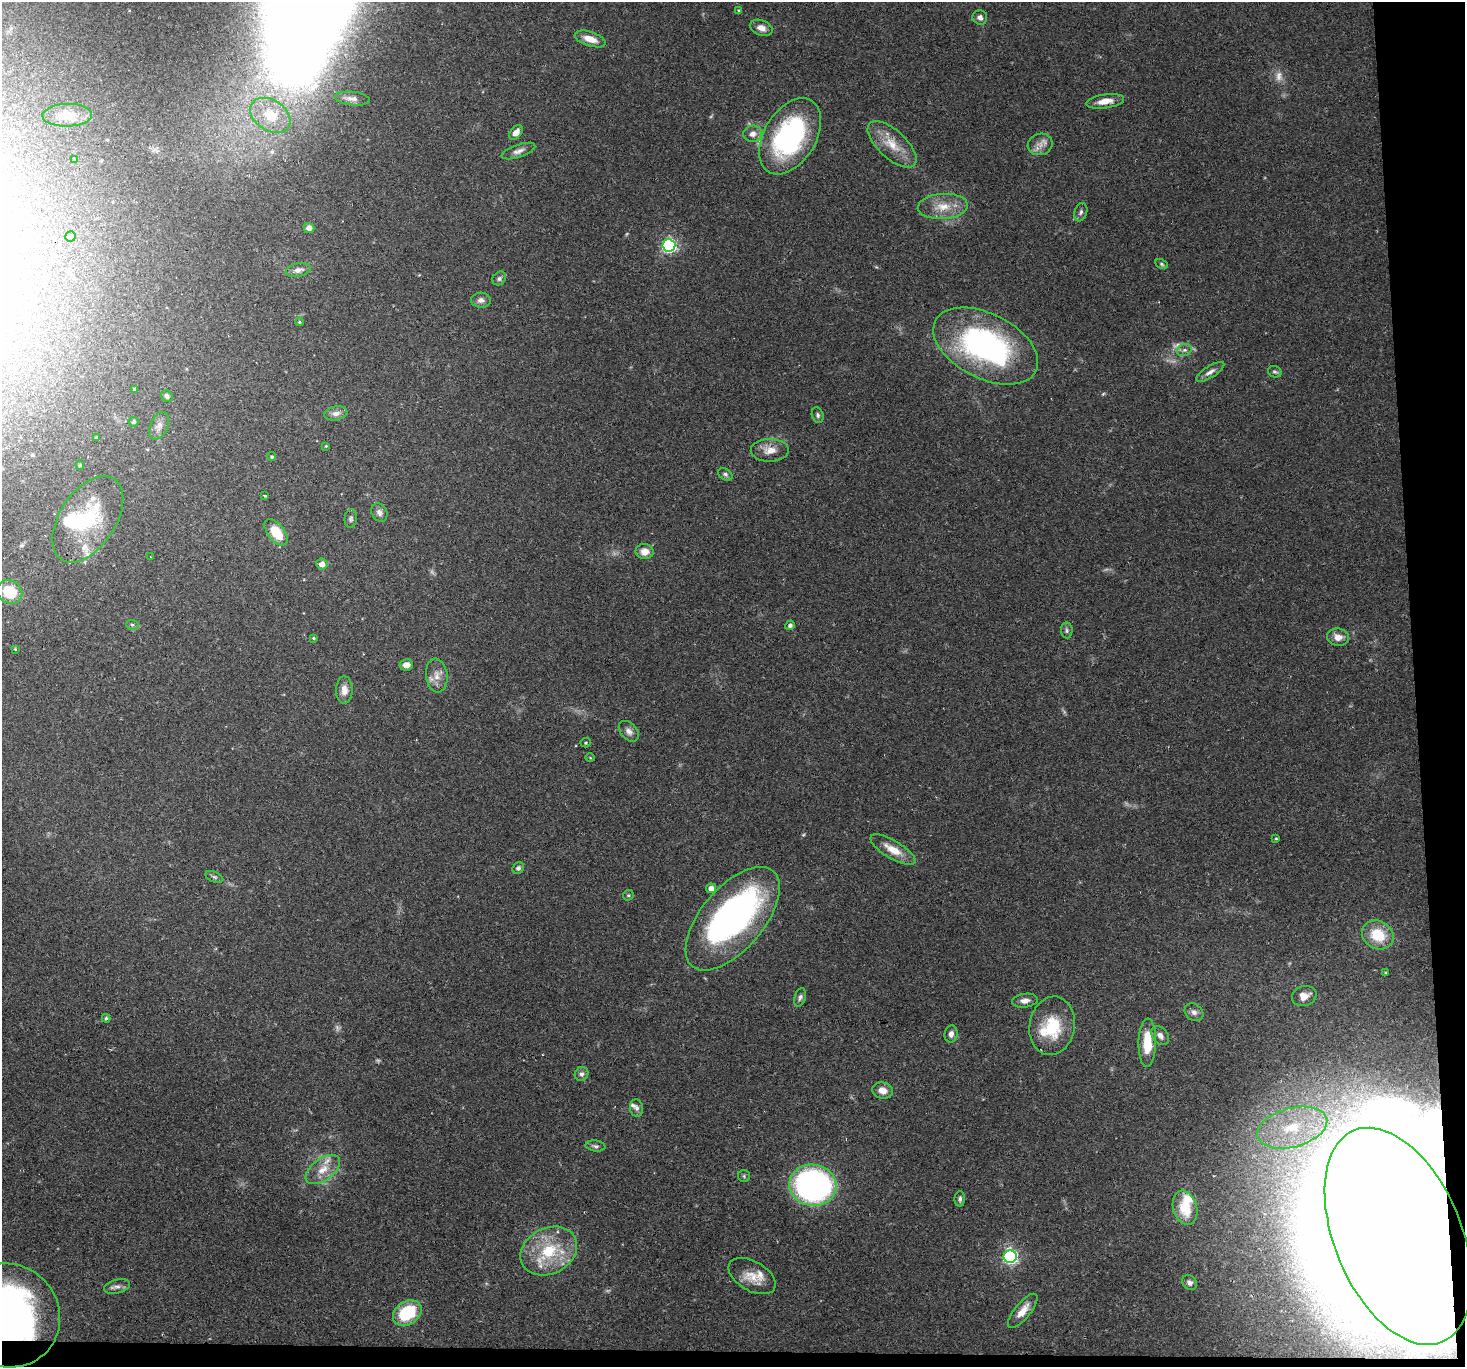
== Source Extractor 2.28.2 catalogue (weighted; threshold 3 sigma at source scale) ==
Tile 9 of 3 x 3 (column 3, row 3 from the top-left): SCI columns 2928-4390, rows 147-1511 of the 4390 x 4366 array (HDU 1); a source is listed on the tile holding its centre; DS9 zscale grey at full resolution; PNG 1467 x 1369 px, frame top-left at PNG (2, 2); each listed source drawn as its Kron ellipse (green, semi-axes under 4 px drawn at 4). Shown black and unused: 5% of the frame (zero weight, under 2 of 3 exposures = <1% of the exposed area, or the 3 px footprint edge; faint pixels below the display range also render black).
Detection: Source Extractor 2.28.2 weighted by HDU 2 'WHT'; one run over the whole footprint, this tile lists its part. Background 0.0565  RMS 0.0045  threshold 0.0202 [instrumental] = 3 sigma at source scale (4.5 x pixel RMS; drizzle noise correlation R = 1.50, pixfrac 1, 0.05/0.05 arcsec/px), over >= 5 px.
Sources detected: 119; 8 too faint to see at this stretch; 5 inside a brighter object's white glare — neither listed nor drawn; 7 inside a brighter listed object's ellipse — not listed separately; the other 99 listed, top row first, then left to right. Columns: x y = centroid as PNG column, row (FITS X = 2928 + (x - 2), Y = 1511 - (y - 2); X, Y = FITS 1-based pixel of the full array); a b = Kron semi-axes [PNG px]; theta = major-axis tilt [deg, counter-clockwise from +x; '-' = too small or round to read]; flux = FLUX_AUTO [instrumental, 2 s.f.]
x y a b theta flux
739 10 3 3 - 0.6
980 17 7 7 - 1.9
761 28 11 7 -22 3.2
590 39 16 7 -18 5.6
352 98 17 6 -6 2.6
1105 101 19 7 8 5.1
67 115 25 11 1 7.6
270 115 22 15 -33 12
516 133 8 5 50 3.2
753 134 9 8 - 3.3
790 136 42 26 59 81
892 144 30 14 -42 11
1040 144 12 10 19 3.7
518 151 17 6 19 2.4
74 160 4 3 - 0.5
943 206 25 12 4 8.9
1081 212 9 6 71 1.3
309 228 5 5 - 2.2
71 236 5 5 - 0.75
669 245 6 6 - 110
1162 264 7 4 -28 0.69
298 270 13 6 10 2.3
499 278 7 6 - 1.2
481 300 10 7 -1 2
299 322 4 3 - 0.55
986 346 56 32 -27 100
1184 350 7 5 20 1.3
1210 372 16 6 32 2.2
1275 372 7 5 -22 0.96
135 389 3 3 - 0.62
167 396 6 5 - 1.2
336 413 11 7 10 2.4
818 415 8 5 -73 1.1
134 422 5 5 - 1
159 426 14 9 65 2.9
97 438 4 3 - 0.96
326 446 3 3 - 0.39
770 450 19 11 1 5.3
272 457 4 4 - 0.68
80 465 4 4 - 0.66
725 474 8 5 -32 1.1
265 496 3 2 - 0.62
379 512 9 7 -59 1.9
88 519 48 28 56 38
351 519 9 6 84 1.2
276 532 15 8 -53 12
645 551 9 7 -2 4.1
151 557 3 3 - 0.46
322 564 5 5 - 2.9
10 592 13 11 -31 12
132 625 6 5 - 0.84
790 625 5 4 - 1.4
1067 630 8 6 -85 1
1338 637 11 8 -10 4.1
313 638 4 4 - 0.48
15 649 3 3 - 0.39
406 665 7 5 8 2.7
437 675 17 10 -84 4.5
344 690 14 8 88 3.8
629 731 12 8 -48 2.5
586 743 5 4 - 0.64
590 758 4 3 - 0.39
1276 838 4 3 - 0.42
893 850 26 9 -31 7.6
518 868 6 5 - 1.1
214 877 9 5 -24 1.1
711 888 5 4 - 2.9
628 895 5 5 - 0.58
733 919 62 31 50 150
1378 935 16 13 -31 14
1385 973 3 3 - 0.43
1304 996 12 9 16 4.3
800 997 9 5 73 1.3
1025 1001 13 7 7 2.5
1194 1012 10 8 -39 2.2
106 1018 4 3 - 0.67
1052 1026 29 22 80 21
951 1034 8 6 82 2.1
1160 1036 10 7 -49 2.2
1147 1043 24 9 89 13
582 1074 7 6 - 1.3
883 1090 10 8 -11 3.8
637 1108 9 6 -83 1.6
1292 1128 36 19 15 28
595 1146 10 5 -7 1.2
323 1170 20 11 37 6.7
744 1176 6 6 - 0.87
813 1185 24 20 -9 140
960 1199 8 5 89 1.1
1185 1208 17 12 -73 13
1398 1236 114 63 -67 6500
549 1251 29 23 27 23
1010 1257 6 6 - 120
752 1276 26 15 -30 8
1190 1282 8 6 -52 1.7
117 1286 13 7 14 2.2
1023 1311 21 8 51 5.6
407 1313 15 11 35 25
8 1315 53 51 -43 220
Overlapping masked pixels (flux is a lower limit): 2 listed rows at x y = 1398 1236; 8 1315
Isophote crosses this tile's border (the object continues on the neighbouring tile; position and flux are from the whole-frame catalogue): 1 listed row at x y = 8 1315